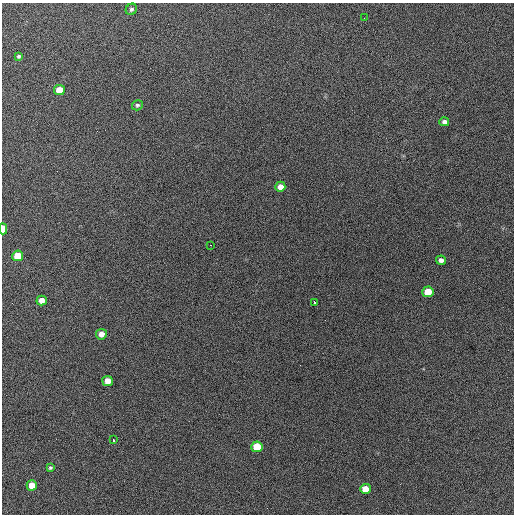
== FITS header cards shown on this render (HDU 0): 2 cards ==
NAXIS1  =                  512 / Axis length
NAXIS2  =                  512 / Axis length

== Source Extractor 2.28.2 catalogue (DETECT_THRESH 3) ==
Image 512 x 512 px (HDU 0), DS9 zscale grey, 1 PNG px = 1 image px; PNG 516 x 516 px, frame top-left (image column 1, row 512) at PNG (2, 3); each listed source drawn as its Kron ellipse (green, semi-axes under 4 px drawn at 4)
Background 702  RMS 28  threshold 83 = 3 sigma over >= 5 px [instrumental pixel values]
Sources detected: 21; all 21 listed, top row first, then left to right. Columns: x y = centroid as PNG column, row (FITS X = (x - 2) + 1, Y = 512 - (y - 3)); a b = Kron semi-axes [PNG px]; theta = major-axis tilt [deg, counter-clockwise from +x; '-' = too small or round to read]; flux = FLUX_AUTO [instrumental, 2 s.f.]
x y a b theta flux
131 9 6 5 - 4100
364 18 3 2 - 1500
19 56 4 4 - 3000
59 90 5 5 - 35000
137 105 6 5 - 3500
444 122 5 4 - 6500
280 187 5 5 - 14000
3 229 5 3 - 35000
210 245 2 2 - 1200
18 256 5 5 - 49000
441 260 5 4 - 7100
428 292 5 5 - 37000
42 300 5 5 - 17000
314 302 3 2 - 2900
101 334 5 5 - 13000
108 381 5 5 - 22000
113 440 4 3 - 6000
257 447 5 5 - 49000
50 468 4 3 - 2600
32 485 5 5 - 26000
365 489 5 5 - 25000
At the frame edge (FLAGS 8, measured only in part): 1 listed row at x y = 3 229